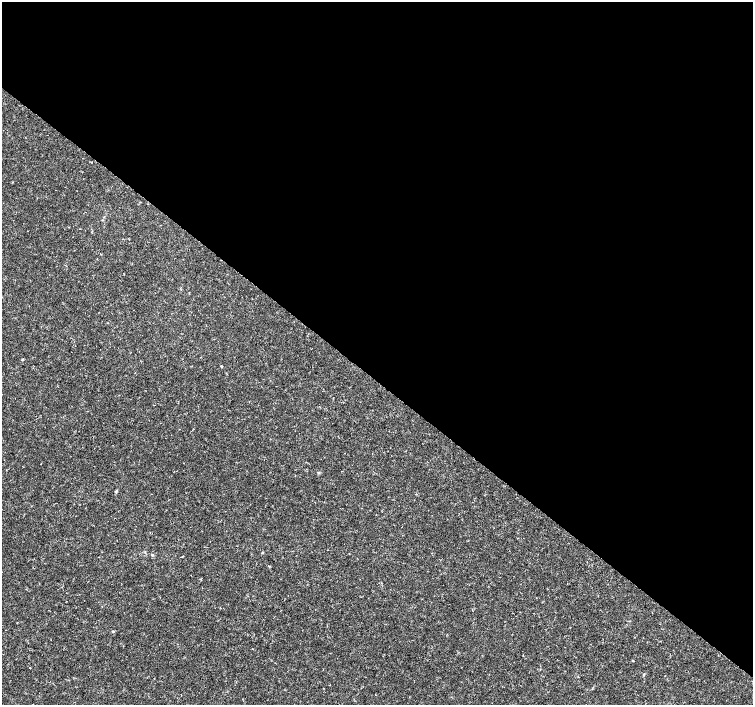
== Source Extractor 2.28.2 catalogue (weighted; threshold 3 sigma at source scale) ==
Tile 3 of 4 x 4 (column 3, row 1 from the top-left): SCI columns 3001-4501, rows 4385-5789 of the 6008 x 6026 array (HDU 1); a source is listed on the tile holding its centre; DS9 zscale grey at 2 x 2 block average (1 PNG px = mean of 2 x 2 image px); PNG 755 x 707 px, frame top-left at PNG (2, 2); no overlay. Shown black and unused: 54% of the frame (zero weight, under 3 of 4 exposures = <1% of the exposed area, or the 3 px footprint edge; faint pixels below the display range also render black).
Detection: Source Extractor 2.28.2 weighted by HDU 2 'WHT'; one run over the whole footprint, this tile lists its part. Background 9.38e-04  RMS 9.4e-04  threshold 0.00421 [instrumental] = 3 sigma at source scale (4.5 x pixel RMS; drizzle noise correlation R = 1.50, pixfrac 1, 0.0396/0.0396 arcsec/px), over >= 5 px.
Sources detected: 8; all 8 listed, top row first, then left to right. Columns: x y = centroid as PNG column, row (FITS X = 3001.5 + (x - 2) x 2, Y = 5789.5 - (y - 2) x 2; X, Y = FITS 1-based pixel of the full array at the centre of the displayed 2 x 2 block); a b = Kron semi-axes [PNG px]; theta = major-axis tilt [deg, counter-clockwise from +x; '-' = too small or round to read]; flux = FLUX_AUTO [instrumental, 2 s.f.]
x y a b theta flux
221 366 3 2 - 0.16
318 472 3 2 - 0.22
116 491 3 3 - 0.2
262 553 3 2 - 0.14
152 555 4 3 - 0.2
269 566 2 2 - 0.15
113 631 3 2 - 0.15
633 661 2 2 - 0.16